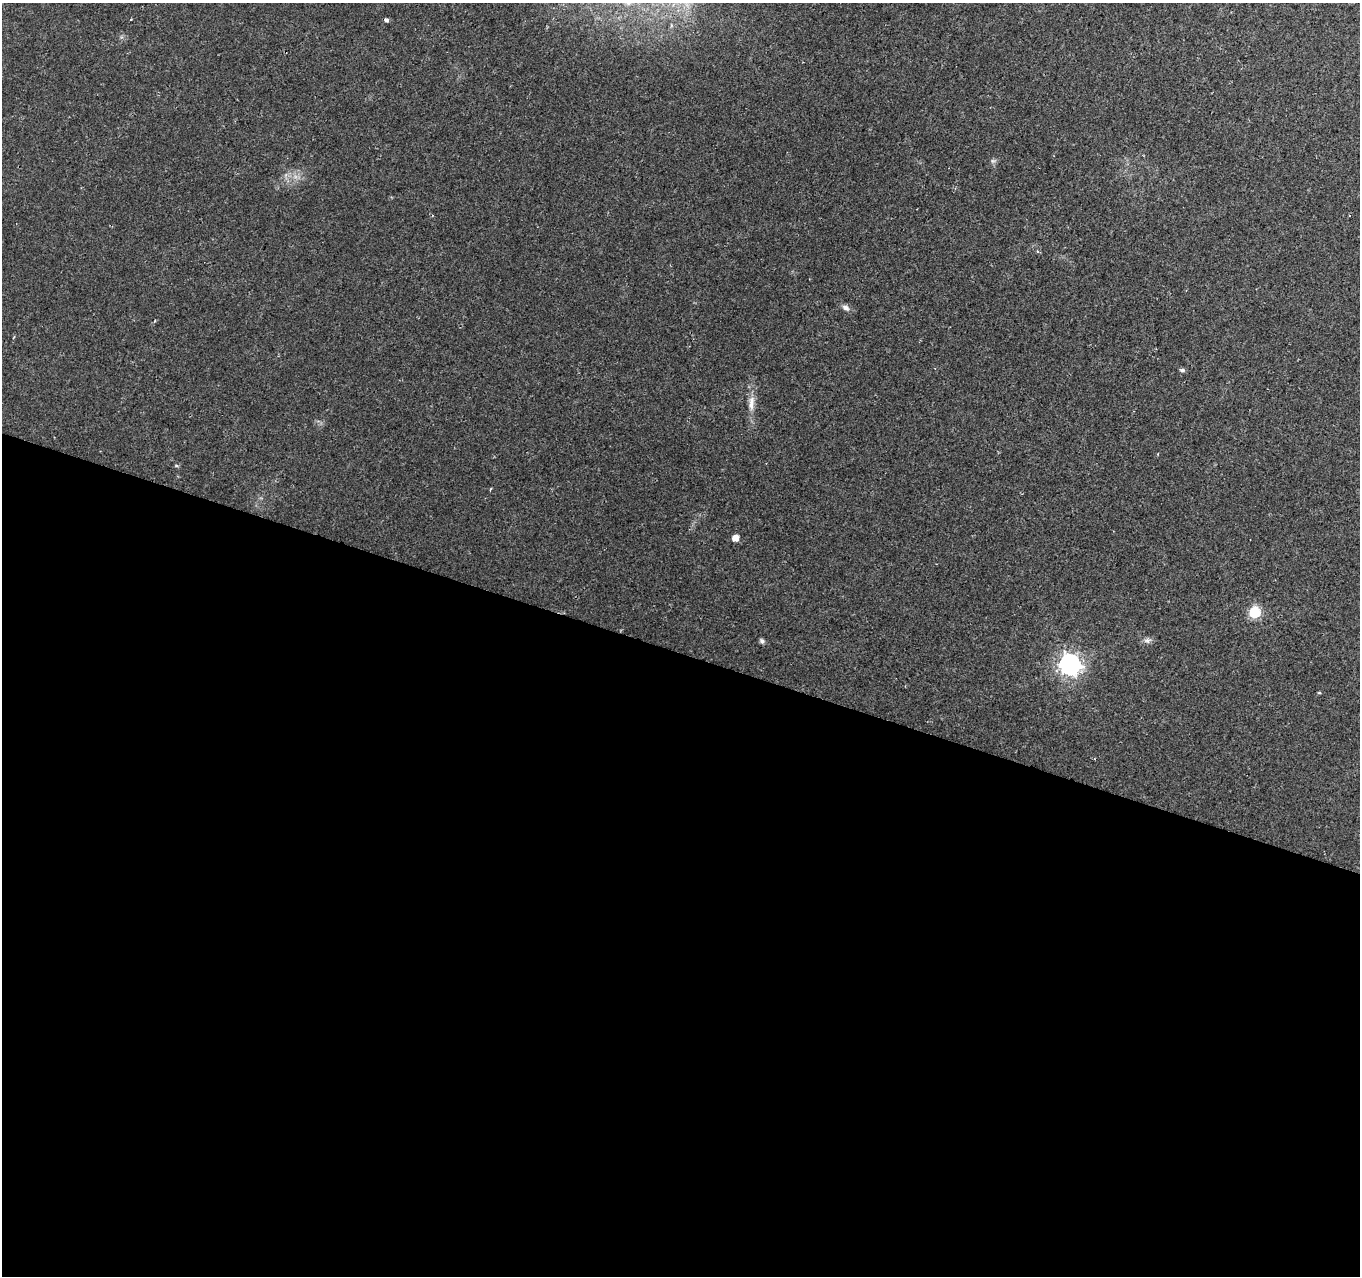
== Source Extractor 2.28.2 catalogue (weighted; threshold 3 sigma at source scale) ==
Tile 14 of 4 x 4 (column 2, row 4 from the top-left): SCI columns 1379-2736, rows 214-1487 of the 5462 x 5602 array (HDU 1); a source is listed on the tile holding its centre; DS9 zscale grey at full resolution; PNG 1362 x 1278 px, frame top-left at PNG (2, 3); no overlay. Shown black and unused: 49% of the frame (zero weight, under 2 of 3 exposures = <1% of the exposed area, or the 3 px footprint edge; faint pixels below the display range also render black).
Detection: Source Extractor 2.28.2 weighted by HDU 2 'WHT'; one run over the whole footprint, this tile lists its part. Background 0.0289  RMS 0.0042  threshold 0.0189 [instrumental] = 3 sigma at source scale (4.5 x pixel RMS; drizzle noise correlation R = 1.50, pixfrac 1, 0.0396/0.0396 arcsec/px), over >= 5 px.
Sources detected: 14; all 14 listed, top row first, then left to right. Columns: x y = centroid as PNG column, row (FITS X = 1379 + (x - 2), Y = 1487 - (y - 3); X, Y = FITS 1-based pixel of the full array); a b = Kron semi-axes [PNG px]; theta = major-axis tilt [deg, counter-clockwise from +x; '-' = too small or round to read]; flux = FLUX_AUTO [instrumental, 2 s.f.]
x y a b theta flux
386 20 4 3 - 2.7
993 161 7 4 -17 0.75
1349 216 3 2 - 0.38
1038 252 5 3 - 0.52
845 308 10 7 -25 1.7
1182 370 7 4 -7 0.89
751 403 23 8 85 4.4
176 465 5 3 - 0.48
735 538 5 5 - 3.8
1255 612 6 6 - 38
1147 640 9 7 7 1.5
762 641 5 4 - 1.4
1070 664 8 8 - 250
1319 693 5 3 - 0.43